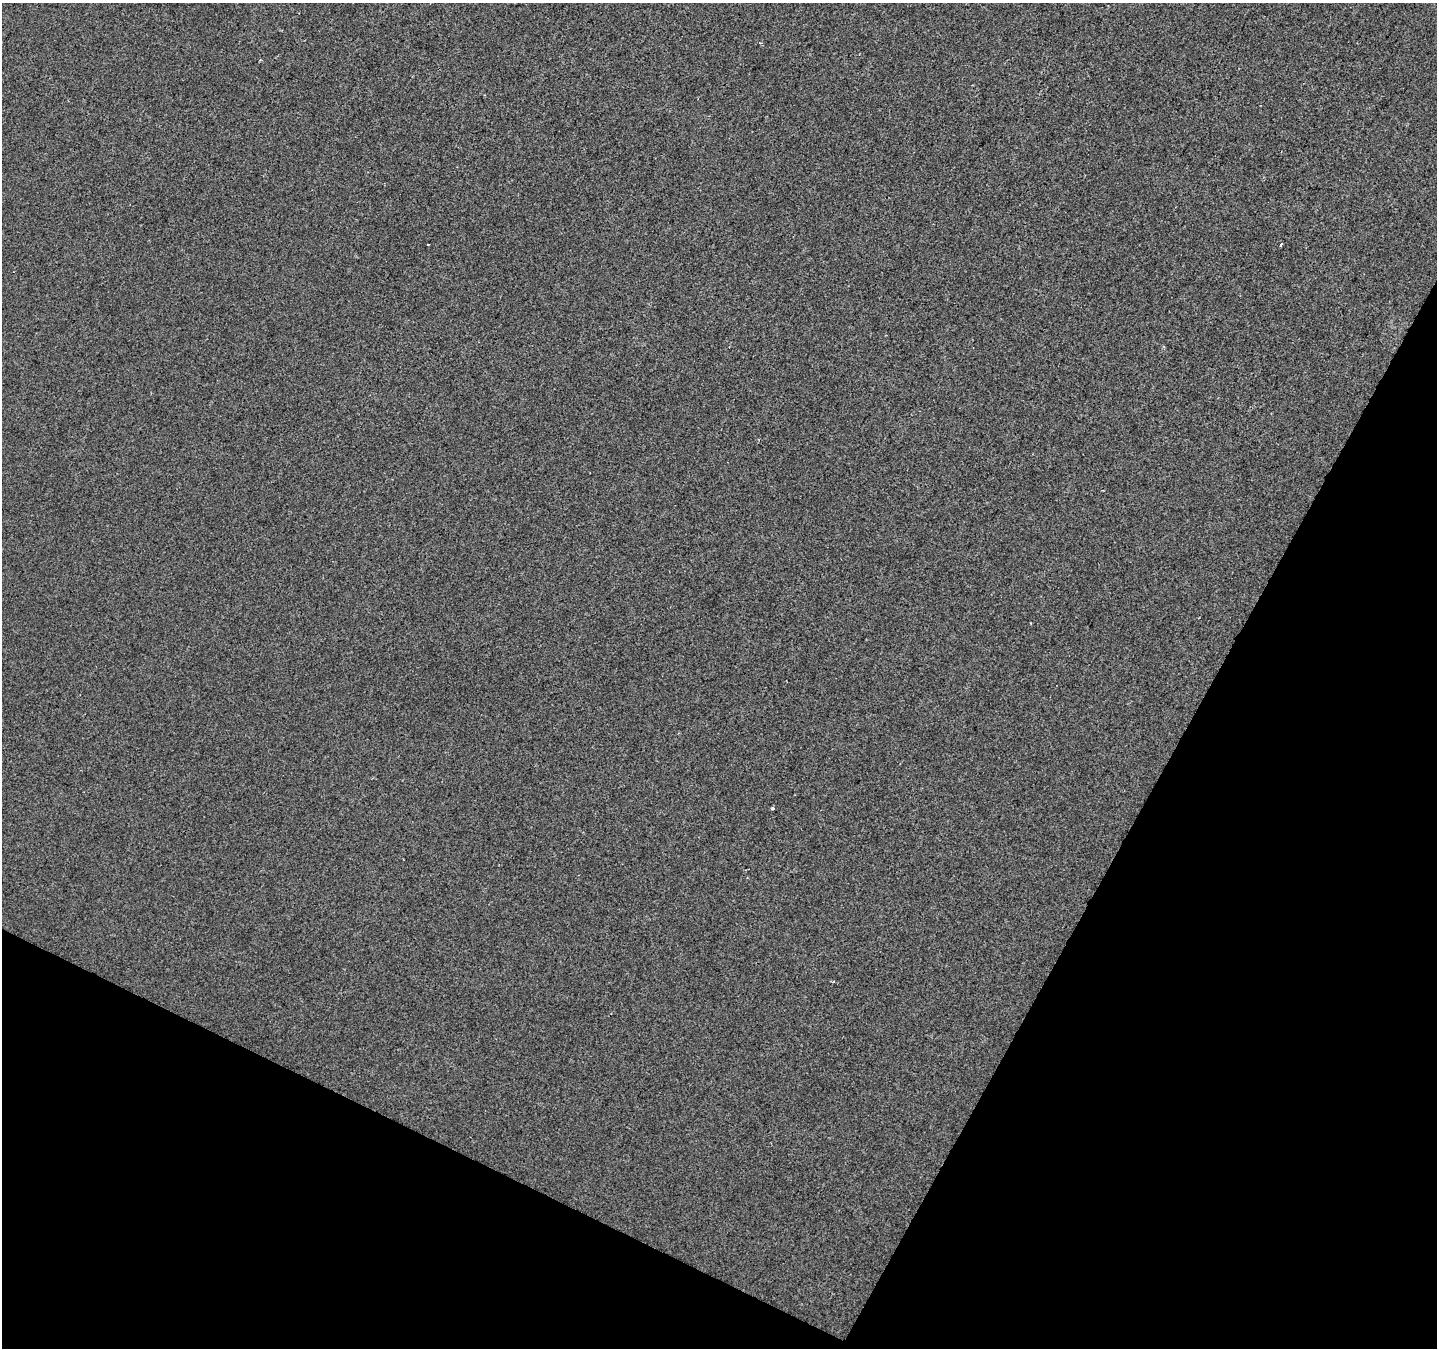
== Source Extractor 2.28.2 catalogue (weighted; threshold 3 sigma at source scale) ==
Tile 15 of 4 x 4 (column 3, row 4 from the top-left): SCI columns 2872-4306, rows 200-1545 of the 5749 x 5849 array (HDU 1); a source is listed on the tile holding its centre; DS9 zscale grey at full resolution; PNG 1439 x 1350 px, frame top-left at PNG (2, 3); no overlay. Shown black and unused: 26% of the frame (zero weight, under 2 of 3 exposures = <1% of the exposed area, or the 3 px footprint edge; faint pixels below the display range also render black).
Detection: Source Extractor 2.28.2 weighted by HDU 2 'WHT'; one run over the whole footprint, this tile lists its part. Background 5.63e-04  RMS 0.0042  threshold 0.0188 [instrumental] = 3 sigma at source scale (4.5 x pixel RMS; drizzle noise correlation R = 1.50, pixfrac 1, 0.0396/0.0396 arcsec/px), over >= 5 px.
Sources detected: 3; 1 cosmic-ray / hot-pixel residue — not listed; the other 2 listed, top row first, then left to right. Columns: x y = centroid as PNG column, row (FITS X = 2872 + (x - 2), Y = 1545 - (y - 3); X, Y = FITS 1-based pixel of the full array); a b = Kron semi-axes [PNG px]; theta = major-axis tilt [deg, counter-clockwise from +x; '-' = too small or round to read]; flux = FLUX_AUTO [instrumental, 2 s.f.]
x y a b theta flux
1281 245 3 3 - 0.98
773 808 3 3 - 1.1